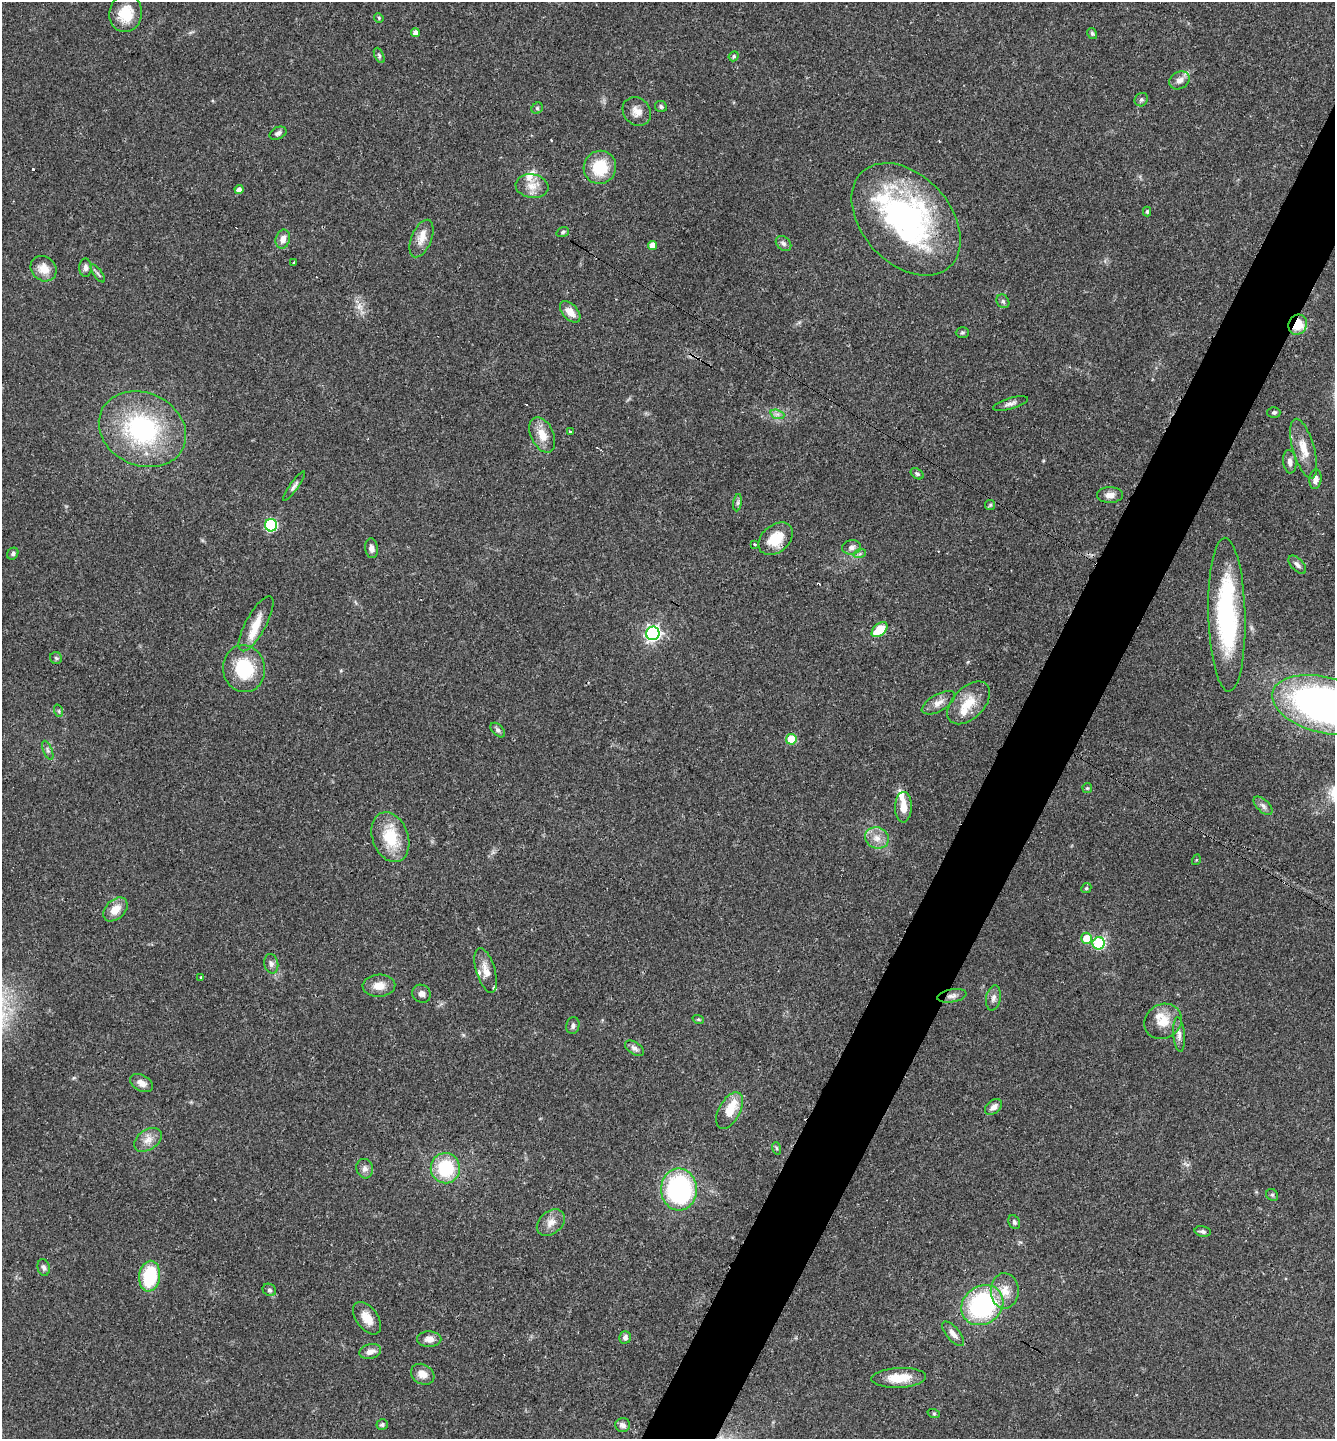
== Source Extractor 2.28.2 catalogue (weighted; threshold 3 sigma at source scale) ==
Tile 10 of 4 x 4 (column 2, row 3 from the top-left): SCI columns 1487-2819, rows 1444-2880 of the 5772 x 5764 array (HDU 1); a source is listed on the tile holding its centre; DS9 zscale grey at full resolution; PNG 1337 x 1441 px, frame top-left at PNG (2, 2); each listed source drawn as its Kron ellipse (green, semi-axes under 4 px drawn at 4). Shown black and unused: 5% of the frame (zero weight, under 3 of 4 exposures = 1% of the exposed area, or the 3 px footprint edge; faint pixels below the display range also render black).
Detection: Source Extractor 2.28.2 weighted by HDU 2 'WHT'; one run over the whole footprint, this tile lists its part. Background 0.0626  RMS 0.0045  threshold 0.0201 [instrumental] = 3 sigma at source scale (4.5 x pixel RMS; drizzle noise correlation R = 1.50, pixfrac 1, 0.05/0.05 arcsec/px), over >= 5 px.
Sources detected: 129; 5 cosmic-ray / hot-pixel residue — neither listed nor drawn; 10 inside a brighter listed object's ellipse — not listed separately; the other 114 listed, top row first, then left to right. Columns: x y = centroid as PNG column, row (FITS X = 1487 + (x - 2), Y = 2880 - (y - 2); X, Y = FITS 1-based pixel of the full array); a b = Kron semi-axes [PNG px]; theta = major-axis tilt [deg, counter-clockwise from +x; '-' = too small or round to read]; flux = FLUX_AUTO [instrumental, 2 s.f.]
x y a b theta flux
126 13 19 16 81 10
379 18 5 4 - 0.49
415 33 4 4 - 2.5
1092 33 6 4 -58 0.84
379 55 8 4 -64 0.95
734 56 5 4 - 0.76
1179 80 11 8 33 2.7
1141 100 7 6 - 1.1
661 106 6 5 - 0.93
537 108 6 5 - 0.76
637 111 15 13 -47 4.3
278 133 9 6 25 1.4
600 167 17 16 - 16
532 186 16 12 -8 5.3
239 190 4 4 - 2.2
1147 212 5 4 - 0.82
906 219 64 44 -47 110
563 232 6 4 20 0.77
422 238 20 10 67 4.7
283 239 10 7 71 3.1
783 244 9 6 -44 1.3
652 245 4 4 - 3.3
294 263 3 3 - 1.1
85 268 9 6 -89 1.7
44 269 14 12 -39 5.8
98 273 10 2 -54 0.82
1003 301 7 6 - 1.1
570 312 12 7 -48 4.5
1298 325 10 9 - 11
962 332 6 5 - 0.77
1010 403 18 5 17 1.9
1274 412 6 5 - 0.84
777 414 7 4 -18 1.2
142 429 45 36 -24 64
570 431 3 3 - 1.9
542 435 19 11 -64 6.6
1304 449 31 10 -74 7.6
1290 462 12 6 -84 2.2
917 474 7 5 -35 0.85
1315 479 10 6 83 2.6
294 486 18 4 54 1.5
1110 495 13 8 1 2.7
738 503 9 4 81 0.94
990 505 5 5 - 0.68
271 525 6 6 - 49
776 539 19 13 40 11
755 544 3 3 - 1
852 547 9 7 6 1.9
371 548 10 6 -82 1.9
860 553 6 4 20 0.81
13 554 6 5 - 0.99
1297 565 11 6 -47 1.8
1227 615 77 18 -88 67
256 624 31 10 61 7.6
880 630 9 6 42 12
653 633 7 6 - 120
56 658 6 6 - 0.91
244 669 23 21 -80 23
938 703 18 8 30 3.5
969 703 26 15 45 9.8
1325 705 54 28 -14 220
59 711 6 4 -72 0.65
498 730 9 5 -46 1.2
791 739 5 5 - 15
48 750 10 4 -68 1.2
1087 788 5 5 - 0.54
1263 806 12 6 -44 1.7
903 807 15 8 88 5.2
390 837 26 18 -70 16
877 838 12 10 -23 4.2
1196 860 5 3 - 0.39
1086 888 5 4 - 0.64
115 909 14 9 44 6.1
1086 938 5 5 - 8.3
1099 943 6 6 - 40
271 964 10 7 -76 1.6
486 970 23 9 -73 5.1
201 977 3 3 - 0.49
379 986 16 11 3 5.4
421 994 10 8 -35 2
952 996 15 6 9 2.1
993 998 13 7 79 2.1
698 1019 6 3 -18 0.58
1163 1021 19 17 31 7.9
573 1026 8 6 79 1.4
1179 1035 17 6 -85 2.4
634 1048 11 6 -34 1.8
141 1083 12 8 -28 2.9
993 1107 10 6 40 2.3
730 1110 20 10 61 8.9
148 1140 15 10 33 3.9
776 1148 6 4 -71 0.62
445 1168 15 14 - 23
365 1169 10 8 -74 2.2
679 1189 21 18 -90 66
1272 1195 6 5 - 0.73
551 1222 15 11 39 4
1014 1222 7 5 -63 1.1
1203 1231 8 5 -11 1.2
44 1268 8 6 -76 1.4
150 1276 15 10 82 24
269 1290 7 6 - 1
1005 1291 18 14 90 6.9
982 1305 22 19 37 61
367 1318 18 10 -53 6
953 1334 15 6 -50 3.1
625 1337 6 5 - 1.8
429 1339 12 7 0 2.9
370 1352 11 7 15 2.9
423 1374 12 9 -30 4.1
899 1378 27 10 2 9.5
934 1414 6 4 -19 0.5
382 1424 5 5 - 0.82
623 1425 7 6 - 1.9
Overlapping masked pixels (flux is a lower limit): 2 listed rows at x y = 1298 325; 952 996
Isophote crosses this tile's border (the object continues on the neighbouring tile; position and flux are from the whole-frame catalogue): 1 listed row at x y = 1325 705